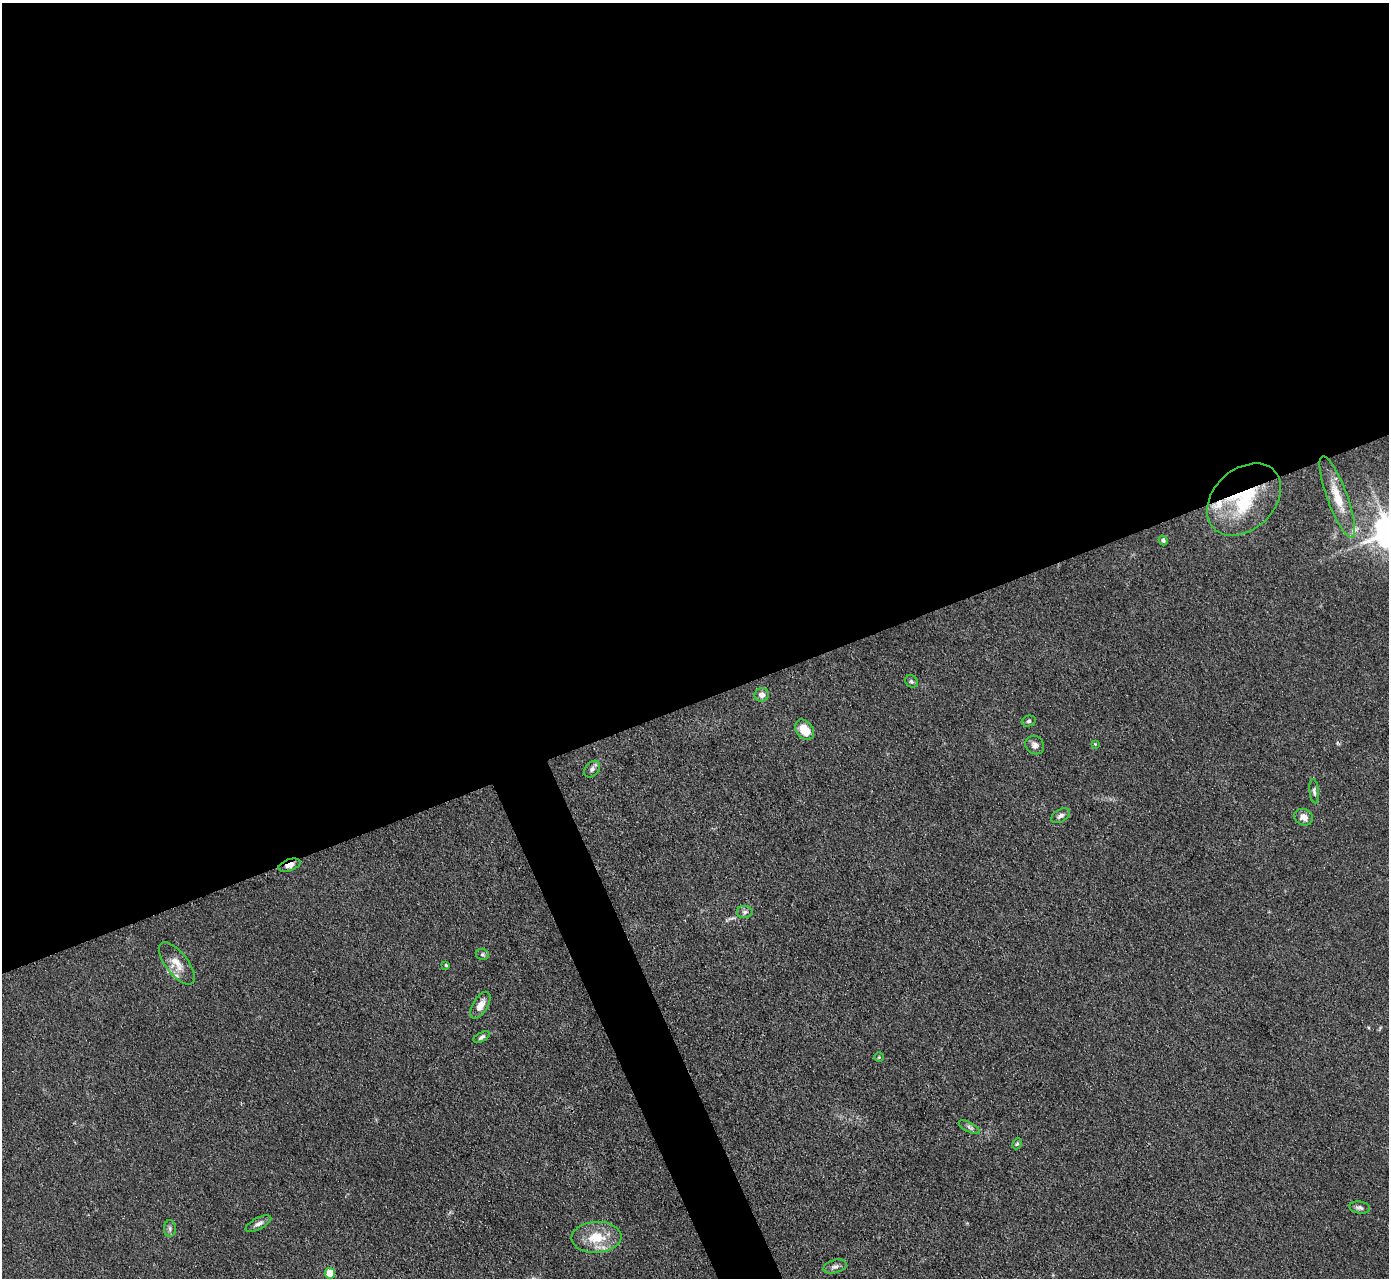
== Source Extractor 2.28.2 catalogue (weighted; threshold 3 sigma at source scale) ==
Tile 2 of 4 x 4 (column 2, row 1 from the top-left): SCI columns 1388-2774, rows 4109-5384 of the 5549 x 5534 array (HDU 1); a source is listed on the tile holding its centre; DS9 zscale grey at full resolution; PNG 1391 x 1280 px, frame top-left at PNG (2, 3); each listed source drawn as its Kron ellipse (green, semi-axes under 4 px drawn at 4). Shown black and unused: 57% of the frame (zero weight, under 3 of 4 exposures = <1% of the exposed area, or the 3 px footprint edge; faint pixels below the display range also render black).
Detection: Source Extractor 2.28.2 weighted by HDU 2 'WHT'; one run over the whole footprint, this tile lists its part. Background 0.0889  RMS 0.0061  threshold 0.0275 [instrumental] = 3 sigma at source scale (4.5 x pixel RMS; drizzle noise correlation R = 1.50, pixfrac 1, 0.05/0.05 arcsec/px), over >= 5 px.
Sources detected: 32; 3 inside a brighter listed object's ellipse — not listed separately; the other 29 listed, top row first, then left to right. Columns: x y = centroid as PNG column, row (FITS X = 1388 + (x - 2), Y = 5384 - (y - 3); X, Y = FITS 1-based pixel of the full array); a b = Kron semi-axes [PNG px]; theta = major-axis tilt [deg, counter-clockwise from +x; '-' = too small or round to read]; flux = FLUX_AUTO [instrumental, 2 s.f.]
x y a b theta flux
1337 497 43 10 -70 15
1244 499 42 30 43 45
1163 540 5 4 - 1.3
911 681 6 5 - 1.3
762 695 7 6 - 3.6
1029 721 7 5 14 1.3
805 730 11 8 -50 11
1095 744 3 3 - 0.55
1035 745 10 8 -40 2.9
592 769 9 6 48 2.1
1314 791 12 4 -84 1.6
1060 816 10 6 31 2.1
1304 817 9 8 - 5
289 865 11 5 19 4.3
745 912 8 6 1 1.7
483 954 6 5 - 1
177 963 25 11 -52 8.7
446 965 3 3 - 0.81
480 1005 15 7 59 5.9
482 1037 9 4 25 1.7
879 1057 4 4 - 0.7
969 1127 12 4 -28 1.8
1017 1144 6 4 64 0.98
1360 1208 10 6 -8 2
258 1224 14 5 27 2.6
170 1229 8 6 -89 1.7
597 1237 25 15 2 18
835 1266 12 6 17 2.4
330 1273 5 5 - 18
Overlapping masked pixels (flux is a lower limit): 2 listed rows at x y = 1244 499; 289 865